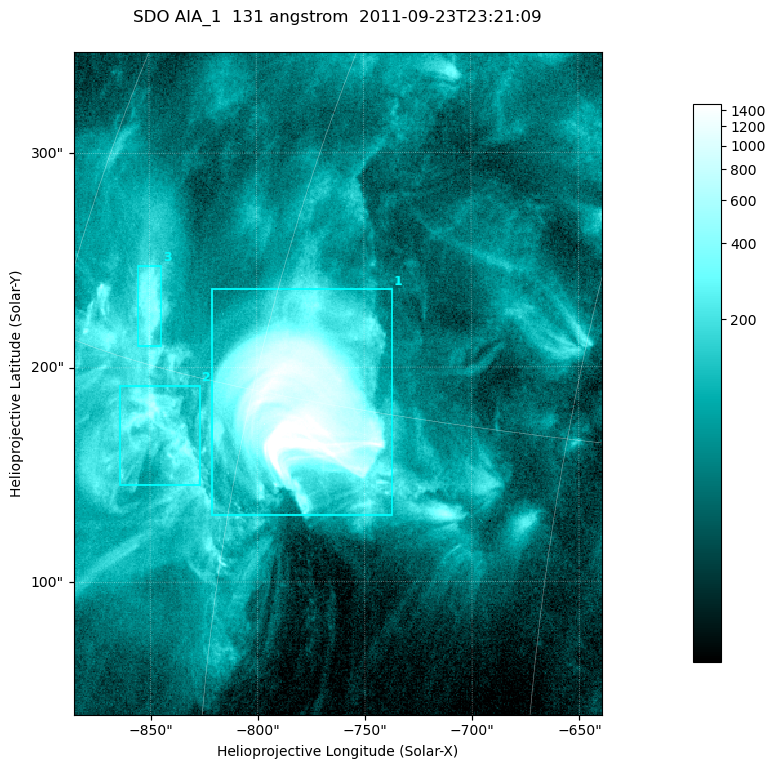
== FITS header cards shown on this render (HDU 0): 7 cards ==
TELESCOP= 'SDO     '           /
INSTRUME= 'AIA_1   '           /
WAVELNTH=                  131 /
WAVEUNIT= 'angstrom'           /
DATE-OBS= '2011-09-23T23:21:09.62' /
CTYPE1  = 'HPLN-TAN'           /
CTYPE2  = 'HPLT-TAN'           /

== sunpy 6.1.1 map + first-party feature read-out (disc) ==
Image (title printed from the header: SDO AIA_1  131 angstrom  2011-09-23T23:21:09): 410 x 514 px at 0.601 arcsec/px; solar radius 956 arcsec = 1592 px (partial field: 2.6% of the solar disc is inside the frame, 100% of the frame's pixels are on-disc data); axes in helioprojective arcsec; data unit not stated in the header (colour bar unlabelled)
Pointing: header CRPIX1/2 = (2043.14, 2045.51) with CRVAL1/2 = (0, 0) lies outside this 410 x 514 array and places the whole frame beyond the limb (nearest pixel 1.41 R_sun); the SolarSoft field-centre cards XCEN/YCEN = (-762.3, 192.5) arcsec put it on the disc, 1310 arcsec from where CRPIX/CRVAL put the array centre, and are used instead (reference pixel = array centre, CRVAL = XCEN/YCEN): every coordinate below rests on XCEN/YCEN
Orientation: roll -0.139 deg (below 1 deg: not rotated)
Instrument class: DISC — disc imager (sunpy class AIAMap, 131 A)
Bright regions (active regions / flare kernels): reference = the on-disc median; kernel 3 px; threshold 5 sigma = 216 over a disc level ~55.6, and >= 1.15x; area >= 210 px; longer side >= 5 px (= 3 arcsec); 3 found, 3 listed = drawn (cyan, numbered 1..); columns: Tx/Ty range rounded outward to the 2 arcsec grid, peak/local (2 s.f.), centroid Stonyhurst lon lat
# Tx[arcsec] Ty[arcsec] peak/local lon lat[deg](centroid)
1 -822..-736 130..238 51 -57 +15
2 -864..-826 144..192 12 -65 +13
3 -856..-844 210..248 8.1 -68 +17